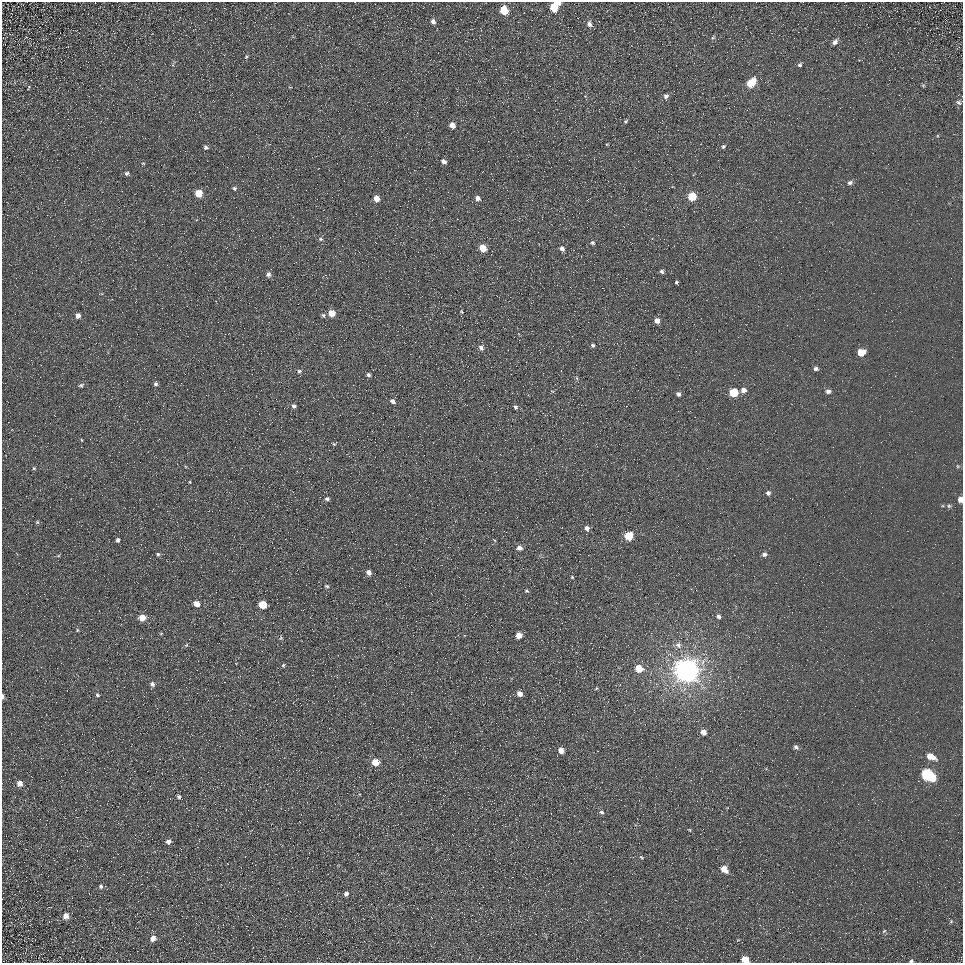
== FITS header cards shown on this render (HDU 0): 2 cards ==
NAXIS1  =                  961
NAXIS2  =                  961

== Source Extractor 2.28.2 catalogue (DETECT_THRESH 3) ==
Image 961 x 961 px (HDU 0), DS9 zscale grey, 1 PNG px = 1 image px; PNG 965 x 965 px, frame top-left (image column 1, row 961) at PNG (2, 2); no overlay
Background 5.63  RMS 7.7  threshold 23.2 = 3 sigma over >= 5 px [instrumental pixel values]
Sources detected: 111; all 111 listed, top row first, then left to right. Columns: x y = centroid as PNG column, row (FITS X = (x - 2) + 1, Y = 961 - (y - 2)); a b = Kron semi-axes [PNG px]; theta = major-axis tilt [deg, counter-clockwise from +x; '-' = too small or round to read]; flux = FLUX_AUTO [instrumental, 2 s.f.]
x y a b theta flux
558 3 5 3 - 2200
554 7 6 5 - 15000
504 10 6 5 - 19000
433 21 6 5 - 1900
589 24 7 6 - 2300
713 38 6 5 - 760
835 42 7 5 39 2100
246 57 5 3 - 540
800 65 6 5 - 970
751 83 7 5 49 16000
923 85 6 4 -19 600
666 97 8 5 83 1700
959 102 7 6 - 1300
626 121 6 4 50 750
452 125 5 4 - 4700
206 147 5 5 - 1100
723 147 4 4 - 890
444 162 5 4 - 2600
143 163 4 3 - 370
127 173 5 4 - 1100
850 183 7 5 26 1400
234 188 5 4 - 760
199 193 5 5 - 11000
692 196 5 5 - 16000
376 198 6 5 - 4100
478 198 5 5 - 2600
321 239 6 5 - 820
592 243 5 5 - 920
483 248 5 5 - 11000
562 249 6 4 -55 2000
662 271 5 4 - 1100
268 274 6 6 - 1600
676 282 3 3 - 640
462 311 6 4 -70 650
332 313 5 5 - 7000
323 315 5 5 - 890
78 316 5 4 - 1900
657 320 5 5 - 3300
592 345 4 4 - 1100
481 347 7 6 - 1700
861 352 6 5 - 10000
816 369 6 5 - 1400
299 371 6 4 14 920
368 375 4 4 - 1100
156 384 5 5 - 1100
81 385 6 5 - 860
743 390 6 5 - 3000
828 391 6 5 - 2000
734 392 6 5 - 20000
678 394 5 4 - 1400
393 401 7 5 -36 1500
294 406 5 5 - 1300
515 407 5 4 - 1000
82 440 4 2 - 320
334 444 5 3 - 510
34 468 5 4 - 640
190 482 4 3 - 370
768 493 5 5 - 1500
327 499 5 4 - 1100
960 499 5 4 - 4400
949 506 6 5 - 800
37 522 5 4 - 690
587 528 6 5 - 2200
629 536 5 5 - 18000
118 540 4 4 - 1400
494 540 5 3 - 450
519 548 6 5 - 2600
158 554 4 4 - 840
764 554 6 5 - 1500
368 572 5 4 - 2300
572 577 4 3 - 450
327 586 5 4 - 650
527 591 6 5 - 730
197 604 5 4 - 4900
262 604 5 5 - 14000
718 616 5 4 - 1300
142 617 5 5 - 7000
77 630 4 4 - 520
519 635 5 5 - 5200
281 638 6 4 34 560
186 645 5 3 - 510
678 645 8 7 - 2100
283 665 4 4 - 590
639 668 6 5 - 11000
686 670 8 7 - 810000
152 684 6 5 - 1500
596 688 5 4 - 530
520 694 5 5 - 3500
97 695 5 4 - 810
3 696 7 3 -85 890
703 732 6 5 - 3600
796 747 6 5 - 1400
561 750 5 4 - 4400
931 756 9 5 -26 6800
375 762 5 5 - 12000
928 775 10 6 -30 58000
20 783 5 5 - 3100
179 797 4 3 - 940
601 812 6 4 -11 1100
690 830 5 3 - 350
168 841 5 5 - 2100
641 857 6 3 -36 540
724 869 6 5 - 6700
101 886 6 5 - 1200
346 894 4 4 - 2000
66 916 7 6 - 3200
951 921 5 5 - 760
884 931 6 4 44 610
153 938 6 6 - 3300
745 959 6 5 - 10000
911 961 6 5 - 850
At the frame edge (FLAGS 8, measured only in part): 5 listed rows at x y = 558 3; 960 499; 3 696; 745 959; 911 961